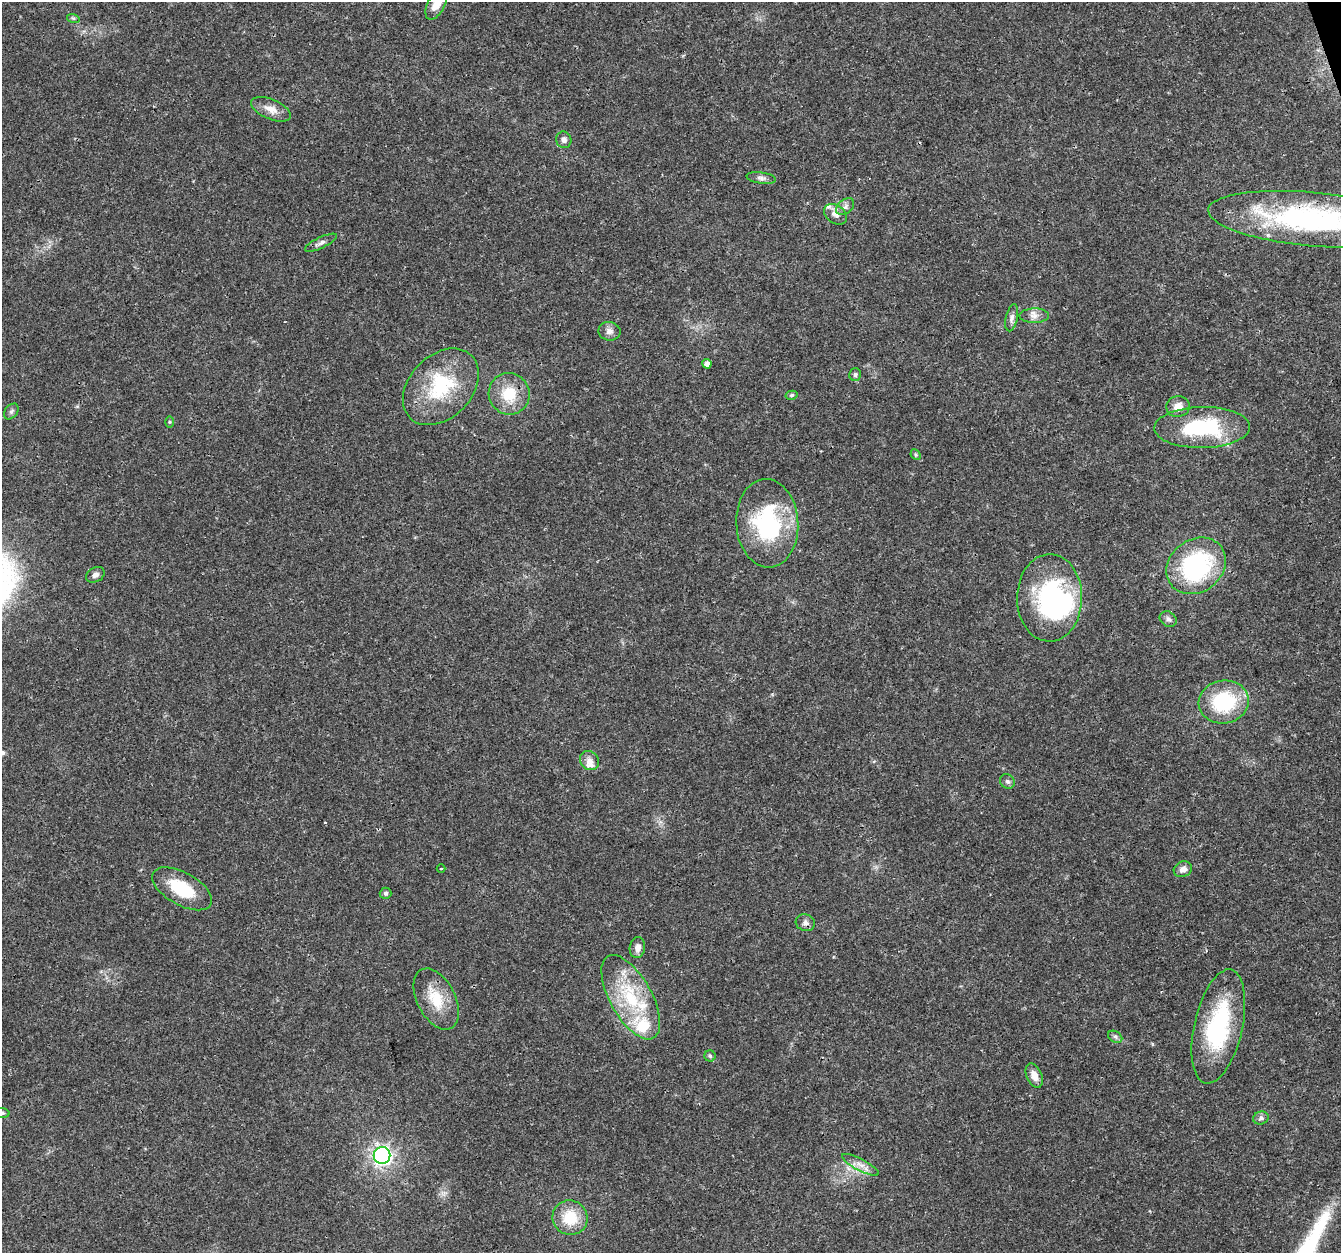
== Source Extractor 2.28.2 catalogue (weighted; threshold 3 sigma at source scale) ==
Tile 10 of 4 x 4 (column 2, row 3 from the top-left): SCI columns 1341-2679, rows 1367-2617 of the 5358 x 5181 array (HDU 1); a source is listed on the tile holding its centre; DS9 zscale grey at full resolution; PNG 1343 x 1255 px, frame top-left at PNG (2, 2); each listed source drawn as its Kron ellipse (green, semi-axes under 4 px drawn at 4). Shown black and unused: <1% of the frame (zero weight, under 3 of 4 exposures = <1% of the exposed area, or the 3 px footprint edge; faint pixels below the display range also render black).
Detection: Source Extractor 2.28.2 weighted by HDU 2 'WHT'; one run over the whole footprint, this tile lists its part. Background 0.0264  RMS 0.002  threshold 0.0088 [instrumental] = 3 sigma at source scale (4.5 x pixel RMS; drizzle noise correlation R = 1.50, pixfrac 1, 0.0396/0.0396 arcsec/px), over >= 5 px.
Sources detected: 53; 2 inside a brighter object's white glare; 1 cosmic-ray / hot-pixel residue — neither listed nor drawn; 3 inside a brighter listed object's ellipse — not listed separately; the other 47 listed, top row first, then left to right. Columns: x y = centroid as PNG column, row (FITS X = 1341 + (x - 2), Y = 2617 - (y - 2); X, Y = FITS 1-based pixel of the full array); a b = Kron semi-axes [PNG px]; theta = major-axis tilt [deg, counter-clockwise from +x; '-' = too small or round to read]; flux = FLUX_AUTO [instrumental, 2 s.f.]
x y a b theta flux
436 4 16 8 64 2.6
73 18 6 4 -18 0.32
271 109 21 10 -23 2.1
564 140 8 7 - 0.79
761 178 15 5 -8 0.84
845 207 10 7 41 0.79
835 214 13 9 -35 1.2
1311 219 103 27 -5 43
321 243 17 5 25 0.89
1034 316 15 7 1 1.3
1012 318 14 6 77 0.9
609 331 11 9 -10 1.1
707 364 4 4 - 1.1
855 375 6 6 - 0.4
441 387 44 31 46 14
509 394 21 20 - 5.9
792 395 6 4 12 0.28
1178 407 12 10 11 1.8
11 411 9 6 51 0.51
170 422 6 4 -90 0.24
1202 427 48 20 1 17
916 455 6 4 -46 0.29
767 523 44 31 -87 21
1196 566 31 26 37 27
95 575 10 7 29 0.77
1050 598 44 32 89 32
1168 619 9 7 -33 0.72
1224 702 25 21 11 14
589 761 10 9 - 1.3
1007 781 8 7 - 0.57
441 869 4 3 - 0.17
1183 869 9 7 25 1.1
182 889 33 16 -29 8.6
386 893 6 5 - 0.43
805 923 10 8 -18 0.84
637 948 10 7 79 1.2
631 997 47 21 -61 13
436 999 33 19 -63 6.1
1218 1026 58 24 77 21
1115 1037 7 5 -30 0.47
710 1056 5 5 - 0.32
1034 1076 13 7 -67 1.8
2 1113 7 5 -9 0.37
1261 1118 8 6 16 0.62
382 1155 8 8 - 45
860 1165 20 6 -28 1.6
570 1218 17 17 - 6.3
Overlapping masked pixels (flux is a lower limit): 2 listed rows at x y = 1311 219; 631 997
Isophote crosses this tile's border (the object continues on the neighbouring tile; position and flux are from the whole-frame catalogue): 3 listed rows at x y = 436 4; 1311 219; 2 1113